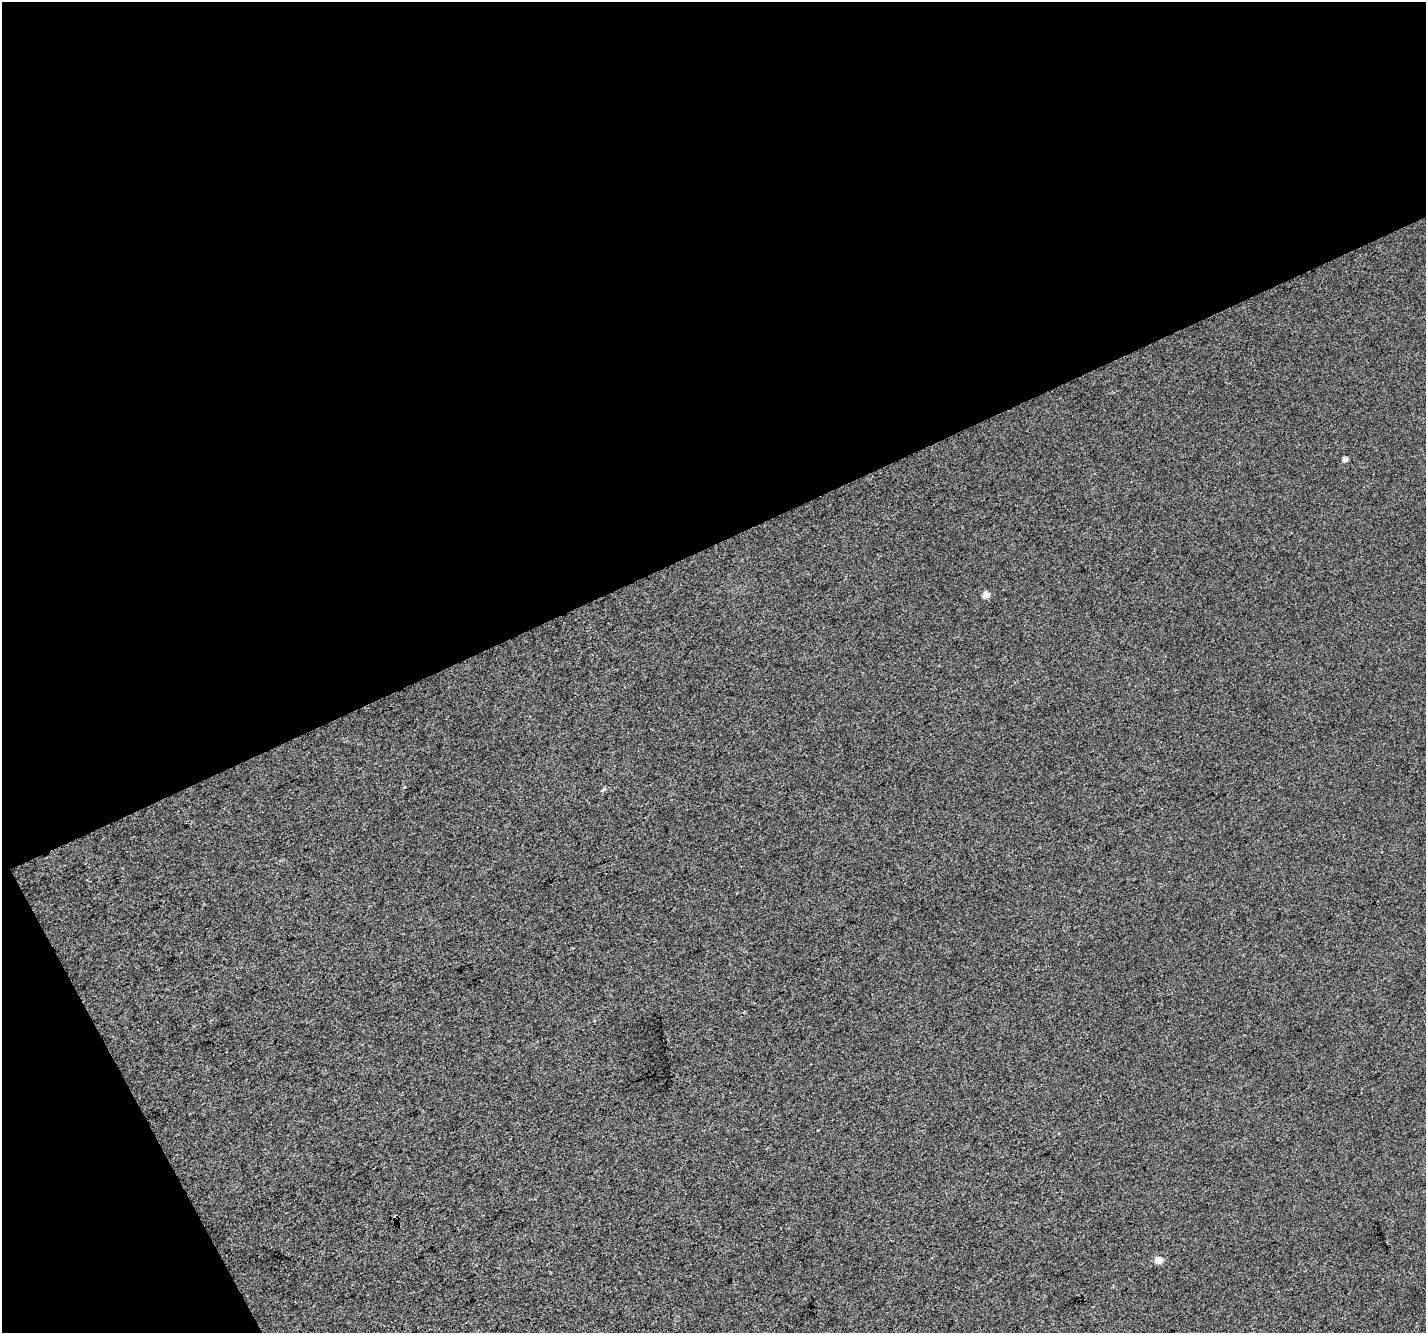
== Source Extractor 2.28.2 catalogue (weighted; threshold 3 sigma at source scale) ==
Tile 1 of 2 x 2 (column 1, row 1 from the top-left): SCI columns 2-1425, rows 1406-2736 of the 2849 x 2792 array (HDU 1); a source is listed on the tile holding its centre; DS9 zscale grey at full resolution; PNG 1428 x 1335 px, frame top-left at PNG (2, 2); no overlay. Shown black and unused: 44% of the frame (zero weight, under 3 of 4 exposures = <1% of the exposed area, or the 3 px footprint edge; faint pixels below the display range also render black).
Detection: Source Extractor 2.28.2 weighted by HDU 2 'WHT'; one run over the whole footprint, this tile lists its part. Background 0.0154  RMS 0.011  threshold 0.0502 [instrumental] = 3 sigma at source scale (4.5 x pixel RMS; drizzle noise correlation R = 1.50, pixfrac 1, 0.0396/0.0396 arcsec/px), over >= 5 px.
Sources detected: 5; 1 cosmic-ray / hot-pixel residue — not listed; the other 4 listed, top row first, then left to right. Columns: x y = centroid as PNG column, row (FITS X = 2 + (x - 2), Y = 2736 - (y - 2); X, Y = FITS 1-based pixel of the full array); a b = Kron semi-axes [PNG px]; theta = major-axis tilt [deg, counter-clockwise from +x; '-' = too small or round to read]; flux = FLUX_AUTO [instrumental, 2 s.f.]
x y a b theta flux
1345 459 5 4 - 3.9
986 595 6 6 - 6.1
604 789 7 4 31 1.8
1159 1260 6 6 - 8.8